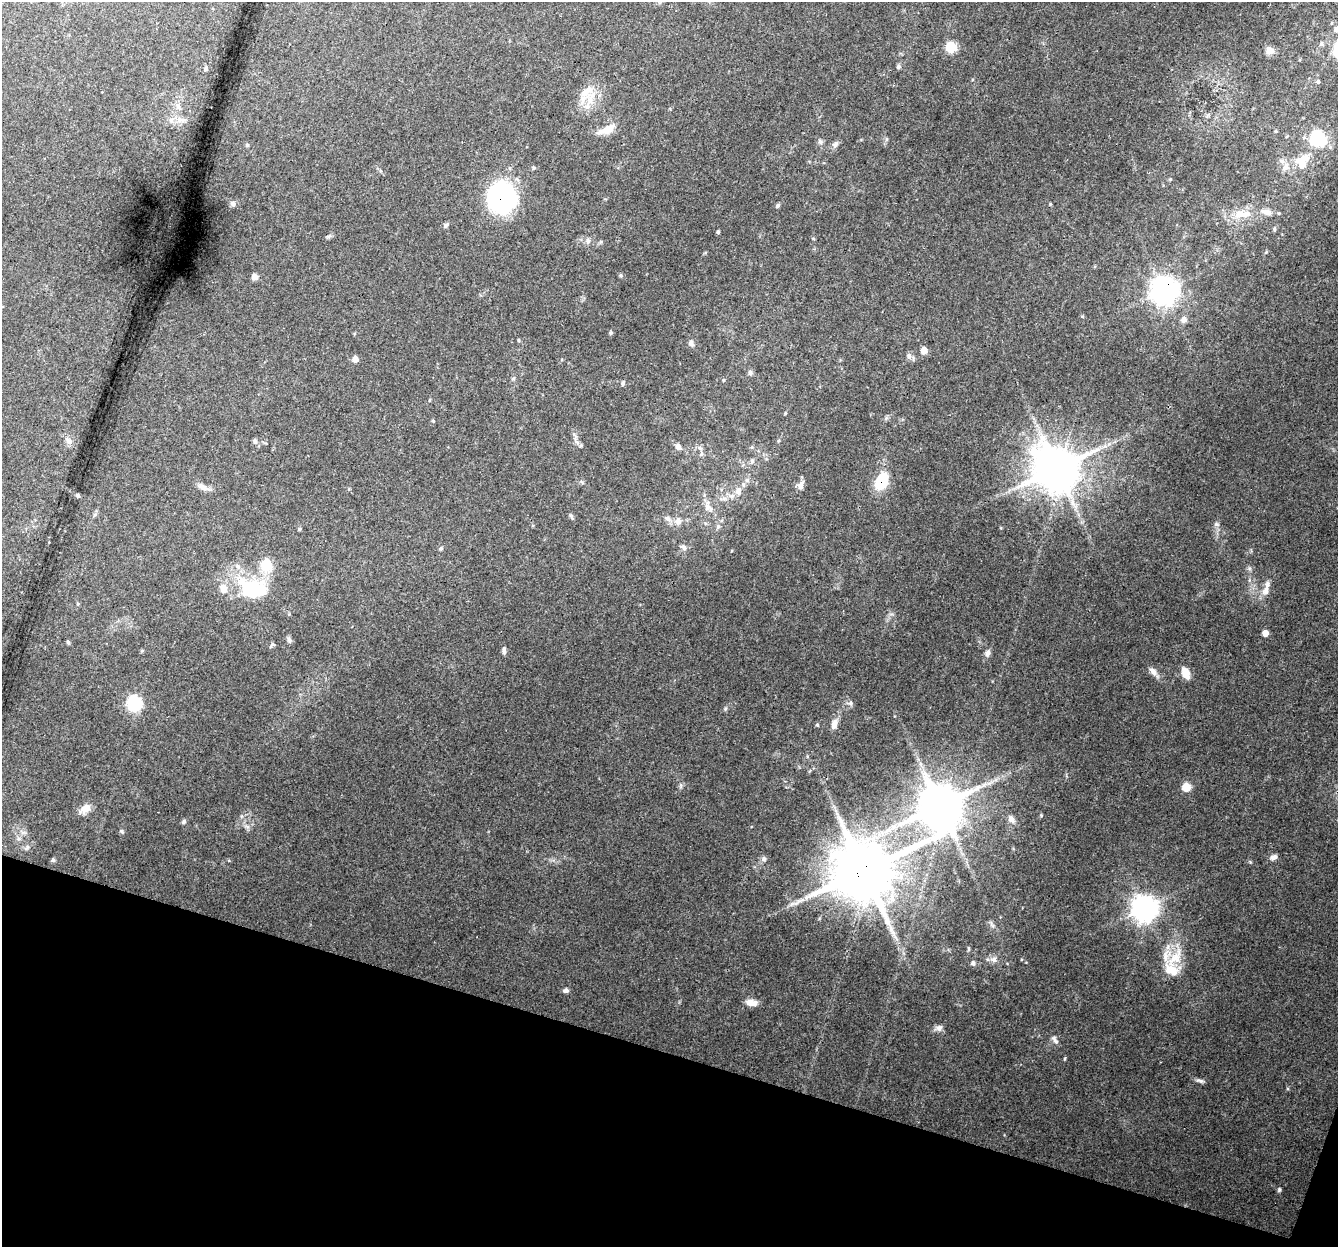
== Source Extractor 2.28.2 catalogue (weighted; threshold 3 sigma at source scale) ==
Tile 15 of 4 x 4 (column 3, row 4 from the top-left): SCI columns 2695-4030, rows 276-1520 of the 5398 x 5589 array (HDU 1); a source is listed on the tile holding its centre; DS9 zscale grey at full resolution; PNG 1340 x 1249 px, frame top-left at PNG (2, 2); no overlay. Shown black and unused: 16% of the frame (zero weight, under 3 of 4 exposures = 6% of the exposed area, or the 3 px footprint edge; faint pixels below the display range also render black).
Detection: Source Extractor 2.28.2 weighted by HDU 2 'WHT'; one run over the whole footprint, this tile lists its part. Background 0.0749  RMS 0.0052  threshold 0.0232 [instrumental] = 3 sigma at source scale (4.5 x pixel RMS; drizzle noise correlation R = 1.50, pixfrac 1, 0.0396/0.0396 arcsec/px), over >= 5 px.
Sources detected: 106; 1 inside a brighter object's white glare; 1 long thin detection or spike segment (spike, bleed or trail) — not listed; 8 inside a brighter listed object's ellipse — not listed separately; the other 96 listed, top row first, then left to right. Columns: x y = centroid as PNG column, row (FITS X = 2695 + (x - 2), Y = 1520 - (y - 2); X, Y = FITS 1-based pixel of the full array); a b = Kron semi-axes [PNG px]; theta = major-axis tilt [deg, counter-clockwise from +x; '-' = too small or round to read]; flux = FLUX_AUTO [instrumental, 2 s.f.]
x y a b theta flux
1336 29 8 7 - 1.9
1321 44 6 5 - 0.97
951 47 6 6 - 29
1270 51 11 9 -17 3
898 67 6 5 - 1.1
206 69 6 5 - 1.2
1318 82 6 5 - 0.84
585 92 17 10 45 6.9
178 107 9 6 -75 2
181 120 16 7 -20 3.8
607 130 24 8 24 6.9
1317 138 7 7 - 86
820 142 8 5 -63 1.3
835 144 10 6 37 1.7
247 145 5 4 - 0.66
1302 165 13 11 67 5.4
1286 167 9 8 - 3.2
501 196 40 31 -89 56
233 204 7 6 - 1.5
777 206 6 5 - 0.96
1242 214 31 11 4 10
445 225 7 5 47 1.2
1274 229 6 4 -90 0.68
718 232 4 3 - 0.78
588 240 7 5 -71 1.3
1266 252 5 4 - 0.59
254 277 6 6 - 2.9
1164 291 9 9 - 500
1184 320 7 6 - 2.5
611 333 5 5 - 0.82
518 340 5 3 - 0.53
691 343 8 6 -69 1.9
924 351 7 6 - 3.6
909 356 9 6 -82 1.6
355 359 6 5 - 2.9
750 373 7 6 - 1.3
513 378 6 4 1 0.67
723 380 5 3 - 0.52
623 383 7 4 80 0.9
785 413 4 4 - 0.47
69 441 8 7 - 2
255 441 7 6 - 1.3
678 447 8 6 -48 2.5
700 448 8 5 -28 1.4
701 454 6 5 - 1
752 461 7 6 - 1.2
1057 469 13 12 - 2000
747 480 6 6 - 1.4
881 482 14 9 64 22
801 486 11 8 83 2.6
203 487 16 7 -27 3.2
738 491 11 8 84 3.8
77 495 4 4 - 0.93
707 506 11 8 -83 3.1
668 519 8 6 -44 2
678 521 8 8 - 2.9
1216 524 8 6 -14 1.2
718 526 6 5 - 1
299 529 4 4 - 0.7
684 547 9 6 -33 1.6
266 565 7 7 - 26
253 589 38 25 -14 35
1266 591 11 8 74 3.4
1265 633 6 5 - 3.4
289 640 8 5 -64 1.2
68 642 5 4 - 0.83
504 650 9 5 -89 1.3
988 653 11 6 74 1.8
1153 671 12 7 -51 2.9
1185 673 15 8 -67 4.8
134 703 7 7 - 81
851 703 6 5 - 1.2
834 724 13 7 71 3.6
817 725 5 4 - 0.68
1186 787 6 6 - 10
940 806 13 12 - 2100
85 808 14 8 27 5
1041 815 5 4 - 0.53
1011 819 10 8 -53 2.7
184 822 7 5 50 0.99
122 831 6 4 72 0.7
1273 857 9 6 23 2.1
764 859 7 6 - 1.4
53 860 5 5 - 1
864 871 17 16 - 4000
1144 908 9 9 - 450
992 925 10 4 -52 1.4
1175 957 31 14 51 13
994 959 8 8 - 2.3
973 963 6 6 - 1.7
566 990 6 5 - 1.6
751 1003 13 7 -7 4.7
939 1028 10 8 18 2.2
1055 1040 13 6 -58 2
1200 1081 12 5 -9 1.5
1279 1190 6 5 - 0.82
Overlapping masked pixels (flux is a lower limit): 4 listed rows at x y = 501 196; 1164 291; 881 482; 864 871
Isophote crosses this tile's border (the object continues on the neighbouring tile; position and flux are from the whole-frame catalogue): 1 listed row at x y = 1336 29
Unlisted compact peaks at least as high as the median listed source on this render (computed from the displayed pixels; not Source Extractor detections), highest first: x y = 1065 1058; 1249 568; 1250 862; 1050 204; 725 709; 621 275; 1288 1089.